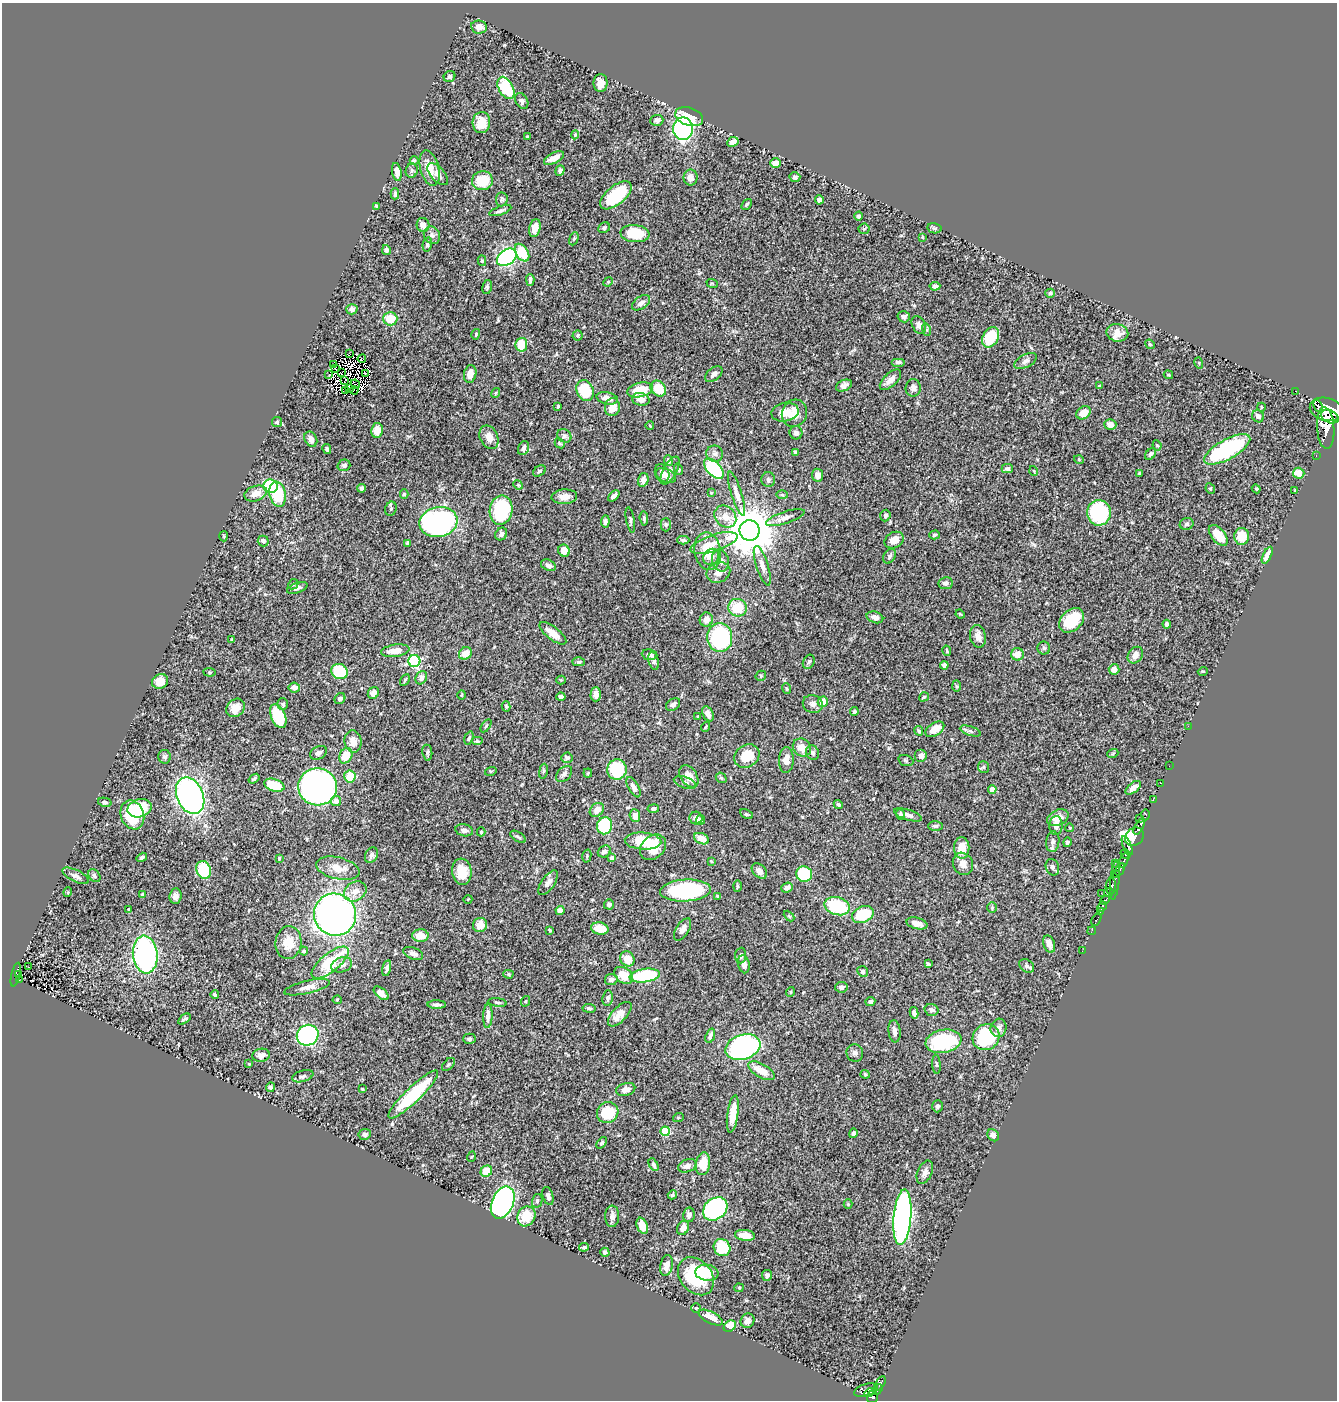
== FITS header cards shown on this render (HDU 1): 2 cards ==
NAXIS1  =                 1335
NAXIS2  =                 1398

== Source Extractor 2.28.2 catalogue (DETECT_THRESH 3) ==
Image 1335 x 1398 px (HDU 1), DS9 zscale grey, 1 PNG px = 1 image px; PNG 1339 x 1402 px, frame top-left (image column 1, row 1398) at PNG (2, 3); each listed source drawn as its Kron ellipse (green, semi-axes under 4 px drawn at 4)
Background 0.545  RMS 0.02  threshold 0.06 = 3 sigma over >= 5 px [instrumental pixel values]
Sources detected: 473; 6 with non-positive FLUX_AUTO (blend fragments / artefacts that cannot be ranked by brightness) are neither listed nor drawn; the other 467 listed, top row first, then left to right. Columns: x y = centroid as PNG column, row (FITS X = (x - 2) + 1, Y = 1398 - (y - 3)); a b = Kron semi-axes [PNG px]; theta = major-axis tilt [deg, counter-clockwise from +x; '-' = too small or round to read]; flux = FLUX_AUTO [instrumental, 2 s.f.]
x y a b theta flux
479 27 8 6 -8 8.8
450 77 6 5 - 3.2
601 83 9 7 89 11
506 88 12 7 -62 68
522 101 8 6 -59 3.7
689 117 14 9 -18 40
657 120 6 5 - 3.9
481 123 10 9 - 26
683 129 11 10 - 280
575 135 4 4 - 1.7
527 137 3 3 - 1.6
733 142 6 4 26 7.7
554 158 11 5 27 11
414 160 4 4 - 1.3
776 163 5 5 - 12
430 168 18 9 -75 21
560 170 5 4 - 3.6
412 171 7 6 - 3.3
397 172 9 4 -80 8.3
438 174 13 7 -48 6
691 177 8 7 - 8
795 177 5 5 - 3.7
482 181 10 9 - 39
395 194 5 3 - 2.5
616 195 19 9 39 81
502 199 7 6 - 2.8
819 200 4 4 - 13
746 204 6 4 50 2.3
377 206 4 3 - 1.7
500 211 11 4 19 3.5
858 216 4 4 - 2.6
423 225 7 6 - 8.3
535 228 9 5 76 18
604 228 6 5 - 2.8
934 228 7 5 -11 2.5
864 229 6 5 - 1.6
635 234 14 8 -5 42
432 235 9 8 - 5.3
922 237 3 2 - 1.3
574 239 7 4 69 1.8
427 244 7 4 79 3
386 250 5 4 - 3.5
522 253 9 6 -58 47
507 257 11 7 34 220
482 261 5 4 - 1.7
530 280 6 3 -89 3.8
608 282 5 4 - 1.7
712 283 6 3 -20 1.3
935 286 5 4 - 5.7
487 287 7 4 77 2.7
1050 293 5 4 - 2.1
641 303 10 6 35 6.5
352 309 6 5 - 5.4
904 317 6 5 - 5.1
390 319 7 6 - 28
919 325 9 6 -63 5.4
927 330 6 4 -72 1.7
1117 333 11 9 -14 13
476 334 5 3 - 1.5
578 335 5 5 - 2.2
991 337 11 8 60 46
1150 344 5 4 - 1.7
521 345 7 6 - 28
350 354 3 2 - 1.4
362 359 4 3 - 0.4
1026 361 12 6 29 5.8
898 362 7 4 0 3.7
1199 363 6 3 -74 1.4
334 365 2 2 - 1.1
336 368 2 2 - 1.1
341 373 3 3 - 0.011
365 373 3 2 - 0.28
470 374 9 6 80 11
714 374 10 6 40 6.1
329 375 3 2 - 1.6
1168 375 5 3 - 1.5
890 380 13 6 44 8.4
345 381 4 2 - 0.19
355 384 5 2 - 0.47
844 385 8 5 23 5.8
1099 386 3 3 - 0.91
349 388 4 3 - 1.9
913 388 8 7 - 5.1
658 389 8 7 - 30
354 390 4 2 - 0.95
640 390 13 7 12 35
345 391 3 2 - 0.33
585 391 11 8 -69 47
1296 391 3 2 - 8.3
496 393 5 4 - 1.5
607 398 11 6 -13 9.2
641 399 9 6 -12 11
558 406 3 3 - 1.5
1318 406 6 4 -65 180
612 407 9 7 79 16
1261 407 4 3 - 1
1327 409 17 11 -14 2800
785 412 14 9 10 21
794 413 14 12 65 15
1084 413 8 6 35 16
1258 416 6 5 - 5.1
1330 417 9 6 -27 790
277 422 5 5 - 1.9
1110 424 6 5 - 8.2
650 426 4 2 - 0.94
1326 428 21 8 -86 1700
377 430 7 6 - 16
796 433 6 6 - 4.2
564 436 7 6 - 3.9
489 437 12 9 -64 13
311 439 8 6 -62 6.3
560 443 5 4 - 1.9
1157 445 5 4 - 1.6
523 448 7 5 68 3.7
327 449 5 3 - 2.3
1227 449 26 10 29 150
796 452 4 3 - 2.6
715 454 8 8 - 5.7
1150 454 6 4 47 3.1
1316 456 2 2 - 4.9
1079 460 5 3 - 1.1
668 461 5 4 - 3.4
344 465 6 5 - 2.6
678 469 6 3 -71 1.4
714 469 12 7 -47 120
1007 469 5 4 - 3.3
670 470 15 6 61 6.9
539 471 7 5 34 2.3
1034 471 5 3 - 1
662 473 9 7 -68 7.1
1140 473 3 3 - 2.4
1299 473 5 5 - 19
818 475 6 5 - 7.8
666 476 10 6 -27 7.1
768 479 7 7 - 3.4
643 480 7 5 74 7
518 485 5 4 - 1.5
271 486 7 6 - 78
361 488 4 4 - 3.5
1210 489 5 4 - 1.8
1256 489 4 4 - 1.5
1295 490 3 3 - 1.3
256 493 11 7 17 13
711 493 4 3 - 1.2
278 494 13 8 -78 57
404 494 5 4 - 2.3
737 494 23 5 -73 8.7
782 495 6 4 -1 1.7
614 496 7 3 45 4.7
564 497 13 7 3 10
391 509 7 5 68 2.2
501 510 15 11 79 95
1099 513 13 12 - 120
885 515 6 5 - 3.1
725 517 12 10 -46 14
644 518 7 4 -85 2.8
785 518 20 6 18 7.8
630 520 13 4 -79 3
605 521 6 4 83 3.9
438 522 19 15 11 350
1187 524 7 6 - 2.9
666 525 7 5 -90 2.5
750 530 10 10 - 6800
501 534 7 5 56 4.2
934 535 5 4 - 2.4
1218 535 12 6 -49 21
224 536 5 3 - 1.2
1242 536 8 7 - 26
683 540 6 4 0 3
894 540 10 7 29 13
263 541 5 5 - 4.1
408 543 4 3 - 3
714 543 24 8 18 19
564 551 6 5 - 16
708 551 19 13 -81 35
1267 555 9 4 64 8.4
890 556 8 5 59 3.8
711 557 8 7 - 7.6
720 560 11 8 -74 11
548 565 8 5 -26 4.9
762 566 21 6 -72 8.9
718 572 12 10 24 11
946 583 7 6 - 5.2
293 584 5 4 - 1.9
297 588 10 5 20 4.9
738 608 9 8 - 36
960 614 5 3 - 1.1
875 617 8 5 -17 7.2
706 620 7 6 - 12
1072 620 14 10 43 46
1167 624 4 3 - 3.3
553 633 16 6 -37 18
978 636 11 8 -80 10
720 637 14 12 -86 180
232 639 4 3 - 1.1
1044 648 6 6 - 3.4
395 651 14 6 8 16
947 651 5 3 - 1.6
465 653 7 5 37 17
1017 654 6 6 - 15
650 655 8 5 -8 3.9
1135 655 9 7 54 8.4
414 661 6 6 - 160
654 661 9 5 -77 3.8
579 662 6 4 2 2.1
809 662 7 5 60 3
944 665 4 4 - 4.6
1114 669 5 5 - 12
340 671 9 7 -22 82
1203 671 5 3 - 1.2
209 672 6 4 -7 1.8
761 676 5 5 - 2
421 678 7 5 62 6.2
405 680 6 3 59 1.9
561 680 4 4 - 1.3
160 681 8 7 - 14
956 686 6 4 -88 1.9
294 687 6 5 - 6
787 688 5 4 - 1.7
373 693 6 5 - 8.1
596 694 7 5 89 7.4
462 695 5 3 - 1.1
561 697 4 4 - 3.2
924 697 5 3 - 1.7
340 698 6 5 - 4.4
823 702 5 5 - 16
283 704 6 5 - 2.6
673 704 8 5 37 5
813 704 10 8 -22 6.1
506 706 5 4 - 2
236 708 10 8 43 18
854 711 4 4 - 2.8
708 714 8 5 -65 7.3
278 716 13 7 -67 56
698 716 3 3 - 1.1
486 726 7 3 56 1.4
1188 726 2 2 - 38
705 727 5 3 - 1.7
935 729 10 6 33 14
919 731 5 4 - 2.6
970 731 11 4 -18 3.1
469 738 7 4 74 2.6
477 741 6 4 0 1.8
353 742 11 8 -84 10
802 748 10 8 -44 13
319 753 9 6 25 4.2
427 753 8 5 -82 2.6
813 753 7 6 - 3.8
1113 753 5 3 - 1.4
346 756 8 6 61 22
747 756 13 11 34 33
921 756 6 6 - 5.6
165 757 7 6 - 3.4
567 758 5 5 - 3.2
786 760 13 7 87 12
906 761 8 5 -18 2
1169 766 2 2 - 6.3
983 767 6 5 - 2.1
617 769 10 9 - 72
491 771 6 3 16 1.4
543 771 7 4 81 1.9
588 773 4 4 - 1.4
564 774 9 6 46 4.7
350 776 6 6 - 29
689 776 12 8 -56 13
721 778 6 4 -42 1.7
254 779 6 3 37 2.2
685 783 11 5 -18 4.1
1161 783 2 2 - 8.1
274 785 10 6 -18 40
318 787 19 18 - 500
634 787 11 5 -61 6.6
1133 788 9 5 38 8.1
992 789 4 4 - 18
190 796 19 13 -67 370
1153 800 3 2 - 11
336 801 5 5 - 8.6
105 802 7 4 -13 2.6
838 804 5 4 - 2
140 808 12 9 16 66
653 809 5 4 - 3.3
597 810 8 6 42 11
746 814 7 3 -26 1.7
900 814 5 4 - 2.8
132 815 15 11 -68 56
908 815 14 5 -17 6.2
1146 815 5 3 - 39
635 816 6 5 - 9
696 818 6 6 - 6.5
1058 818 11 7 27 15
1139 818 2 2 - 4.5
701 820 5 4 - 3.6
605 826 8 7 - 92
935 826 7 4 1 2.6
1056 826 9 6 87 5.6
1139 827 9 4 62 480
1070 828 4 3 - 1
464 830 9 6 -15 5.4
481 832 4 4 - 1.5
518 837 9 4 -32 2.6
1134 837 10 8 45 610
702 839 8 5 -22 16
643 841 18 8 -3 39
1053 842 10 6 82 5.4
1067 842 5 4 - 3.4
1127 846 10 3 -68 74
653 847 14 11 44 27
962 848 11 7 -88 21
604 851 7 5 32 5.7
1125 854 5 3 - 84
371 855 8 6 65 3.9
587 856 6 4 76 1.7
142 857 5 4 - 2.4
279 858 4 3 - 1.8
612 858 4 4 - 8.4
1124 860 7 3 66 250
711 861 4 3 - 1.1
1115 863 2 2 - 13
963 864 11 9 -61 9.7
1052 867 8 6 -70 4.4
338 868 22 11 -13 18
1120 869 7 3 59 170
204 870 9 7 -70 50
759 871 9 6 -44 7.9
462 872 13 10 -83 26
804 874 8 7 - 61
1117 875 4 3 - 55
76 876 14 6 -26 5.8
94 876 7 5 -53 2.9
1115 880 19 4 85 98
548 883 14 6 55 7.8
737 886 6 2 90 1.6
1111 886 8 5 86 410
787 888 6 5 - 5.8
685 890 25 11 3 140
355 891 12 9 31 11
68 892 5 3 - 1.2
1109 892 5 3 - 170
1101 893 2 2 - 15
142 894 3 3 - 1.6
175 896 7 6 - 5.2
718 897 4 3 - 2.4
468 899 4 3 - 1
1105 900 5 3 - 150
609 904 5 5 - 4.6
837 906 13 9 -17 69
1102 907 5 3 - 230
992 908 5 4 - 1.7
129 909 3 2 - 1.3
560 911 4 4 - 8.9
1100 912 3 2 - 66
863 914 11 8 22 54
335 915 21 21 - 660
789 916 6 4 -44 1.6
1096 920 7 3 59 64
917 923 11 5 -14 11
480 925 7 7 - 16
600 929 9 6 -13 19
683 929 12 6 57 6.8
549 930 4 3 - 1.8
1092 931 4 3 - 0.84
420 936 8 6 -2 19
288 943 16 13 85 24
1049 944 9 5 -70 9.4
304 951 4 4 - 1.5
1082 951 2 2 - 1.8
413 953 10 6 -22 5.5
145 955 19 12 -83 290
741 955 8 5 87 4.4
627 959 8 7 - 18
330 963 22 9 39 75
744 964 9 5 -78 6.7
928 964 4 3 - 2.1
342 965 10 7 18 8.1
1027 966 8 6 -34 4.1
28 967 3 2 - 1.8
387 968 8 4 76 4.2
863 971 5 5 - 2.5
508 974 5 4 - 1.9
16 975 12 3 77 60
18 975 3 2 - 10
624 975 10 7 -35 22
645 976 15 6 8 92
19 979 3 2 - 13
611 979 6 5 - 5.7
307 987 23 6 13 11
841 987 6 5 - 4.4
790 992 5 3 - 1.1
381 993 9 5 -40 9.1
215 995 4 3 - 3.1
608 998 8 5 83 3.6
337 1000 4 4 - 1.4
526 1001 5 3 - 1.2
497 1002 9 3 -7 2
870 1002 5 4 - 2.6
437 1005 9 4 -1 4.4
589 1008 6 4 -8 2.5
932 1010 7 5 -16 4.7
914 1013 6 4 -79 4.8
620 1014 15 7 47 19
488 1016 12 4 87 7.5
184 1019 7 3 37 2.4
999 1028 9 8 - 6.2
895 1031 11 6 -84 7
308 1035 11 10 - 230
710 1036 7 4 72 3.6
986 1037 14 12 35 130
469 1039 6 5 - 3.1
944 1041 18 11 10 100
743 1047 18 12 17 390
855 1053 9 8 - 5
261 1055 9 6 8 6.3
249 1064 3 3 - 0.97
448 1064 8 5 45 2.3
936 1064 9 4 -86 2.3
761 1071 15 6 -29 22
865 1074 4 4 - 1.4
303 1076 11 5 15 4.6
270 1087 5 4 - 2.8
362 1089 3 2 - 1.5
626 1089 10 6 15 8.9
413 1094 33 7 44 100
937 1106 6 5 - 3.4
608 1113 11 10 - 50
733 1114 19 5 82 26
678 1118 5 3 - 1.3
665 1131 4 4 - 43
853 1133 5 4 - 2.5
365 1134 6 5 - 3.8
993 1135 6 5 - 5.8
602 1143 6 4 49 2.6
471 1157 5 3 - 1.1
703 1164 11 7 81 25
654 1165 7 4 -63 3.1
687 1166 9 6 20 6
486 1171 6 5 - 25
925 1172 12 7 65 6.5
672 1195 5 4 - 2.2
548 1196 9 5 -72 4.5
537 1201 7 5 76 2.8
503 1202 17 10 66 390
848 1204 4 4 - 1.2
715 1209 13 10 39 230
689 1215 7 5 80 5.7
526 1216 10 9 - 30
612 1216 10 7 88 6
902 1217 28 8 85 510
642 1226 8 5 -68 13
683 1228 7 6 - 8.8
745 1235 10 5 -7 20
584 1247 5 3 - 2.2
722 1248 9 8 - 45
605 1252 4 4 - 3.4
666 1265 10 6 79 10
707 1273 11 8 -7 34
767 1275 5 5 - 4.4
696 1276 21 15 -50 87
739 1288 4 4 - 1.4
696 1308 5 5 - 1.9
711 1318 13 5 -27 19
747 1321 7 6 - 5.2
730 1326 6 5 - 25
880 1383 8 4 60 77
878 1389 6 3 51 28
866 1390 12 6 17 240
870 1392 5 3 - 99
872 1397 6 5 - 190
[6 non-positive-flux detections neither listed nor drawn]